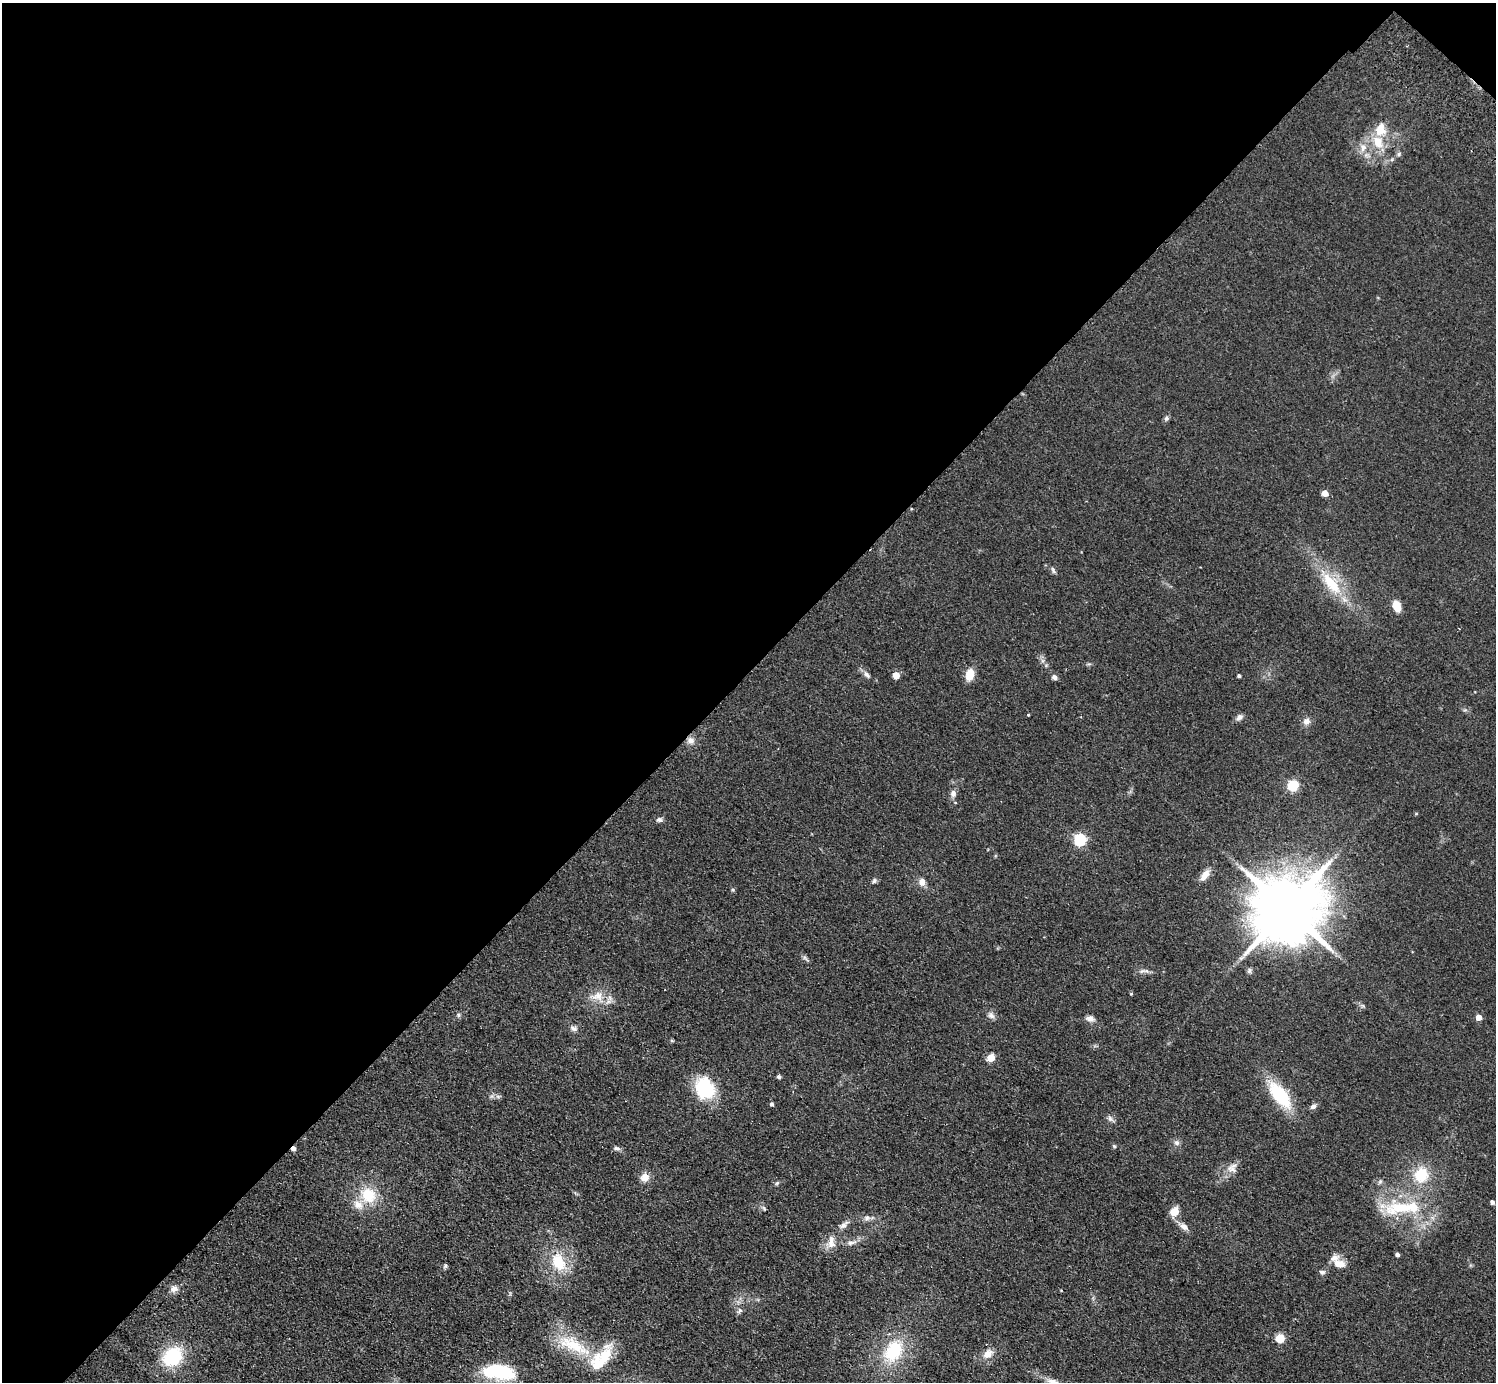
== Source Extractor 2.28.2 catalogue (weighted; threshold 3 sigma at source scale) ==
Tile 2 of 4 x 4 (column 2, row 1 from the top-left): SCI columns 1535-3028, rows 4486-5865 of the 6059 x 6067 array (HDU 1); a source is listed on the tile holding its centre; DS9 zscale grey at full resolution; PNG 1498 x 1384 px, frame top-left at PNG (2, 3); no overlay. Shown black and unused: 49% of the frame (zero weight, under 2 of 3 exposures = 3% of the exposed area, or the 3 px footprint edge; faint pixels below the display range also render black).
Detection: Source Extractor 2.28.2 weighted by HDU 2 'WHT'; one run over the whole footprint, this tile lists its part. Background 0.0635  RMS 0.009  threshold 0.0404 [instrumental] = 3 sigma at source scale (4.5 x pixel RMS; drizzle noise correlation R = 1.50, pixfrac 1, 0.05/0.05 arcsec/px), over >= 5 px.
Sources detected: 85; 1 inside a brighter object's white glare — not listed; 6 inside a brighter listed object's ellipse — not listed separately; the other 78 listed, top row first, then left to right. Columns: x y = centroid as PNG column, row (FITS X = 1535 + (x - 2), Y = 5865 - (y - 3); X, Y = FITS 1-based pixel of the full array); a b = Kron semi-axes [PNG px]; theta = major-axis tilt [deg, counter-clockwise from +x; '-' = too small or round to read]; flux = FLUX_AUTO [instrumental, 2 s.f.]
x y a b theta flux
1378 142 19 13 -67 18
1363 147 12 9 -84 7.9
1399 154 6 5 - 1.7
1166 418 6 6 - 1.9
1325 493 5 4 - 12
1053 570 10 4 -69 1.9
1331 583 39 16 -52 37
1397 606 12 8 -69 11
866 674 10 6 -51 3.2
896 675 5 5 - 14
970 675 10 7 78 15
1239 676 4 3 - 1.8
1054 677 7 6 - 2.9
1028 715 4 3 - 0.78
1239 717 10 7 34 3.5
1306 721 9 8 - 4.8
691 741 9 9 - 5.1
1293 786 5 5 - 79
953 793 9 8 - 3.9
659 820 8 6 9 2.5
1080 840 6 6 - 120
1205 875 15 8 53 7.4
874 881 7 6 - 2
922 882 10 9 - 5.5
733 890 5 4 - 1.1
1287 909 20 17 41 9300
805 958 11 4 -44 1.9
1142 971 10 5 24 2.5
1249 971 8 5 74 2
1131 994 4 4 - 0.93
597 996 22 13 11 14
1362 1005 7 4 -19 1.6
458 1015 6 5 - 1.6
991 1015 11 8 -49 3.8
1479 1017 5 4 - 9.1
1090 1019 12 7 -14 4.3
574 1028 11 7 -25 3.4
991 1058 5 5 - 21
779 1077 4 4 - 2.2
705 1088 22 18 -65 55
1280 1095 29 13 -51 56
498 1096 7 4 -1 1.8
772 1104 4 4 - 2
1313 1106 8 6 31 3.1
1110 1119 11 6 -42 3
1177 1143 8 7 - 2.9
1114 1146 5 5 - 1.3
616 1148 10 5 -4 2.4
293 1149 4 4 - 4.9
1232 1168 16 11 43 7.6
1421 1175 18 17 - 28
645 1177 12 10 48 7.1
1380 1182 7 5 68 1.8
777 1183 6 5 - 1.4
368 1195 18 16 -50 27
1492 1202 4 4 - 3
1400 1207 43 17 6 50
764 1209 6 5 - 1.4
1174 1212 13 10 62 8.7
866 1218 9 7 33 3.2
844 1225 14 6 37 4.7
1184 1226 13 7 -32 5.5
831 1242 19 9 -88 8.1
851 1243 14 6 10 4.5
1397 1255 4 4 - 2.9
558 1262 22 15 -64 28
1340 1264 15 9 -14 9.5
445 1266 7 4 72 1.3
1322 1272 9 6 0 2.3
174 1289 10 9 - 4.9
1061 1290 4 3 - 0.6
740 1310 8 6 47 2.3
1280 1338 5 5 - 46
574 1345 52 17 -26 39
893 1351 24 17 57 48
988 1354 13 10 42 9.1
173 1356 20 15 41 55
503 1372 32 17 4 50
Overlapping masked pixels (flux is a lower limit): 1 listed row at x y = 293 1149